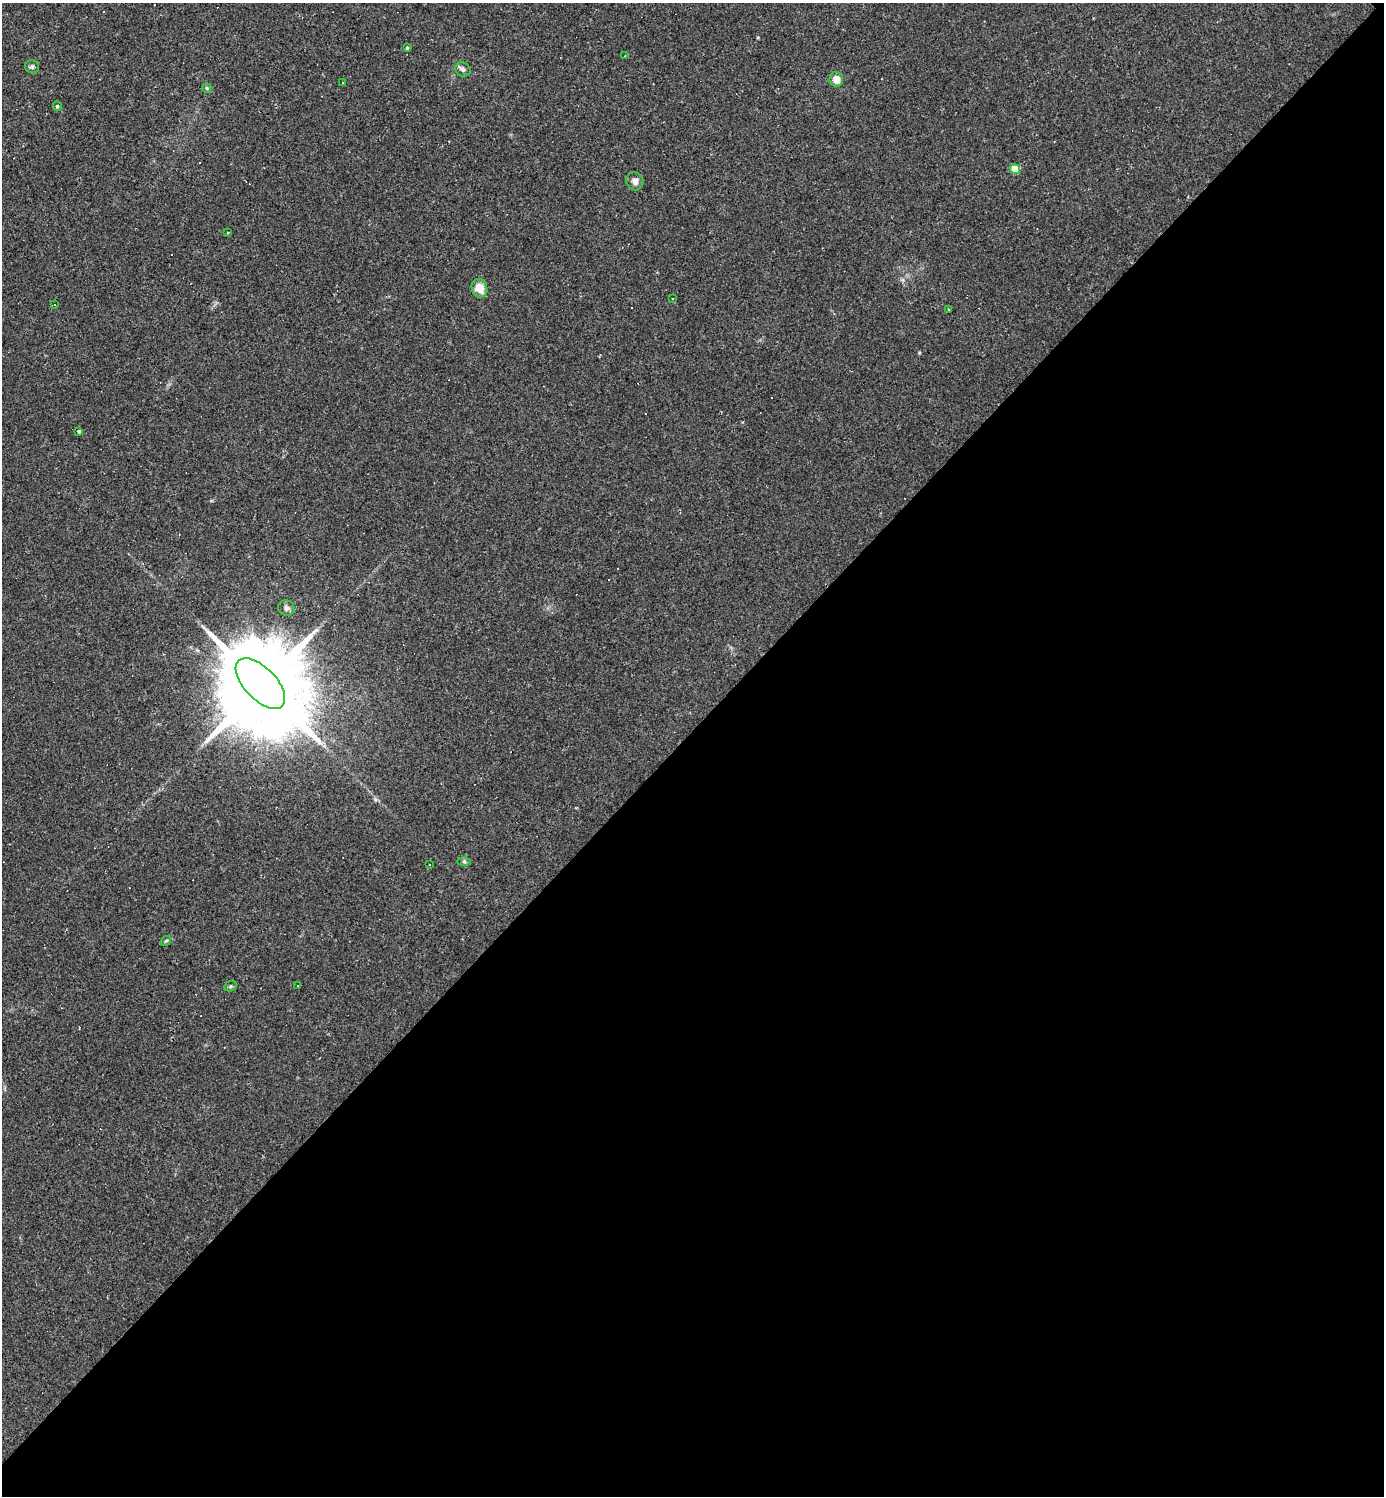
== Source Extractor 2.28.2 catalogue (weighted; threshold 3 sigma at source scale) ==
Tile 12 of 4 x 4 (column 4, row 3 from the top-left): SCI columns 4443-5824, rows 1495-2988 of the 5976 x 5976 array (HDU 1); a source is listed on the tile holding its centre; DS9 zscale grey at full resolution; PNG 1386 x 1498 px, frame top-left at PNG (2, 3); each listed source drawn as its Kron ellipse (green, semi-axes under 4 px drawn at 4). Shown black and unused: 51% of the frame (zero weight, under 2 of 3 exposures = <1% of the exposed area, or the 3 px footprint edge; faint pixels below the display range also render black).
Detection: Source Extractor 2.28.2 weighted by HDU 2 'WHT'; one run over the whole footprint, this tile lists its part. Background 0.0635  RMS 0.0069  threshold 0.0312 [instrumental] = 3 sigma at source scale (4.5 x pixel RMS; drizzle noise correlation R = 1.50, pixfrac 1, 0.05/0.05 arcsec/px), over >= 5 px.
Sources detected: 35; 1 inside a brighter object's white glare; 11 cosmic-ray / hot-pixel residue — neither listed nor drawn; the other 23 listed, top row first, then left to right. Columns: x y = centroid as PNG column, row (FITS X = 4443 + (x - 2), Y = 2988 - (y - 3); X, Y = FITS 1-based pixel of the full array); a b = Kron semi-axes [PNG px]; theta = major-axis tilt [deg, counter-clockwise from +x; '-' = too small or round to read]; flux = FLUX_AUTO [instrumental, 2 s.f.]
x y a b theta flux
407 48 3 3 - 0.97
625 56 3 2 - 0.48
32 67 7 6 - 1.5
463 69 8 6 -30 2.1
836 79 7 7 - 7.5
342 83 2 2 - 0.45
207 88 5 4 - 0.91
57 106 5 4 - 1.1
1015 169 5 5 - 22
635 181 9 8 - 3.3
227 232 3 3 - 0.85
480 288 9 7 -70 9.7
672 298 3 3 - 1.9
54 305 3 2 - 0.79
948 309 3 3 - 0.81
79 431 3 3 - 1.3
286 608 8 7 - 2.4
260 684 31 16 -46 17000
464 862 6 4 -1 1
430 865 2 2 - 0.47
166 941 6 4 41 0.92
230 986 6 5 - 1.2
298 986 3 2 - 0.46